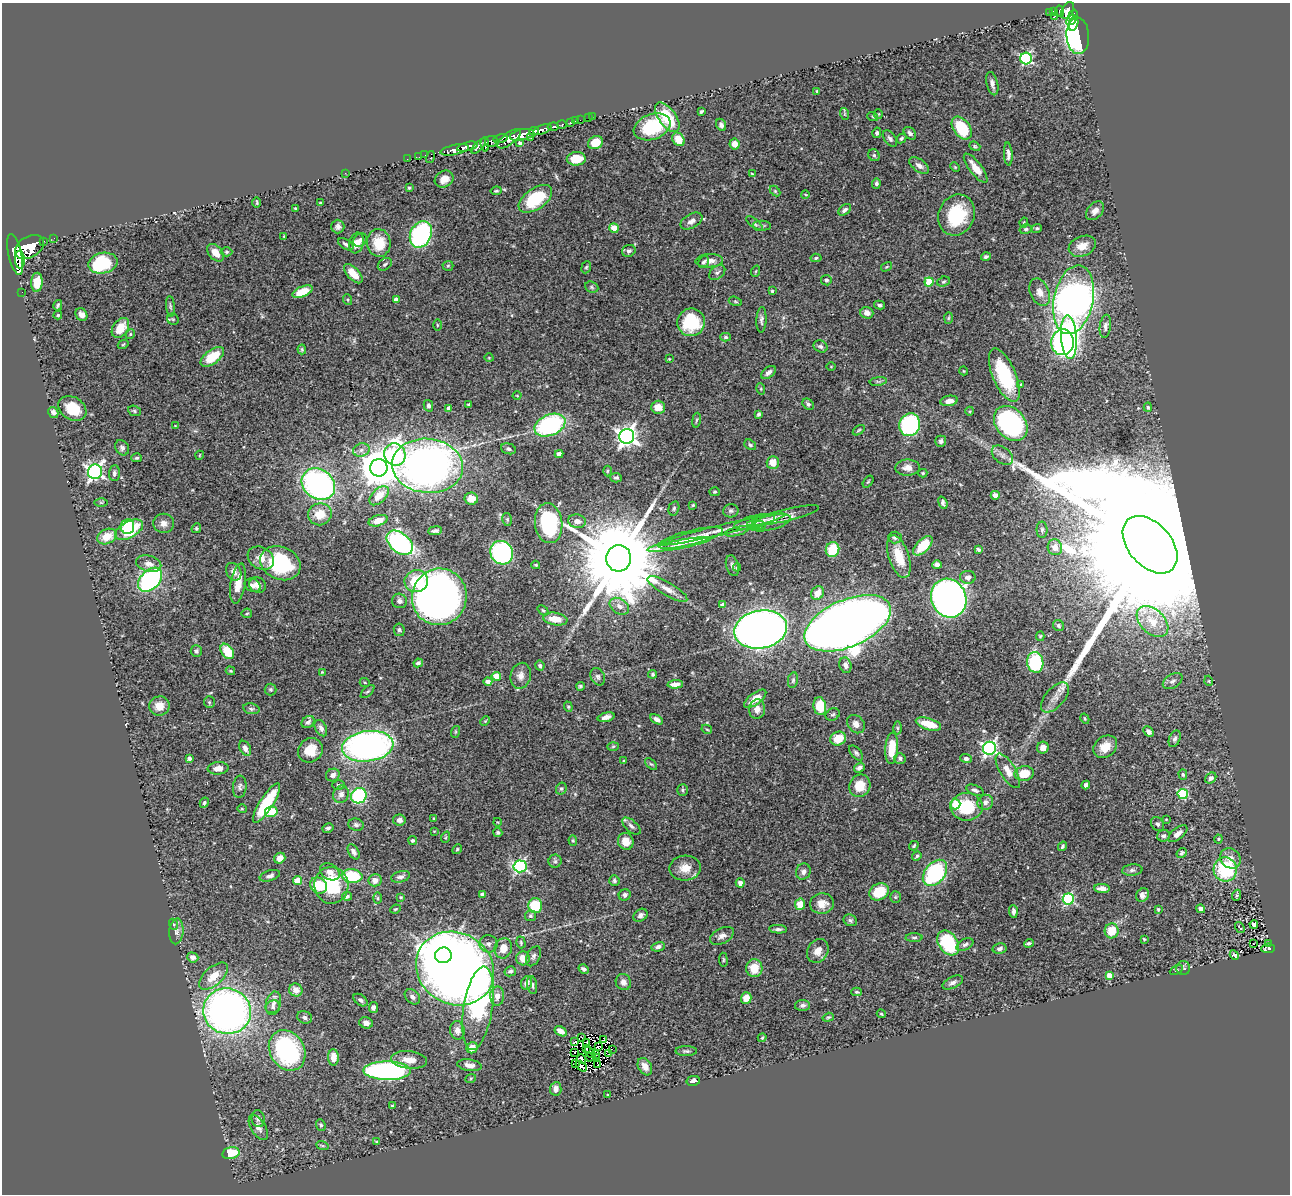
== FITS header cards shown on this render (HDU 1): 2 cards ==
NAXIS1  =                 1288
NAXIS2  =                 1192

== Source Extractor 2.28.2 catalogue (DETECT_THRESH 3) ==
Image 1288 x 1192 px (HDU 1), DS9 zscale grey, 1 PNG px = 1 image px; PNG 1292 x 1196 px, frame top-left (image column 1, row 1192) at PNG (2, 3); each listed source drawn as its Kron ellipse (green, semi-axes under 4 px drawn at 4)
Background 0.653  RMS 0.04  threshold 0.119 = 3 sigma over >= 5 px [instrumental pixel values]
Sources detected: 499; all 499 listed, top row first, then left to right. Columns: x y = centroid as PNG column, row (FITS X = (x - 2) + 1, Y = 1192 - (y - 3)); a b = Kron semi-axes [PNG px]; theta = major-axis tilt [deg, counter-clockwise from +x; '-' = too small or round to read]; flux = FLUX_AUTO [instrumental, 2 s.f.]
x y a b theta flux
1068 10 9 5 61 580
1054 11 4 3 - 120
1060 11 5 3 - 200
1050 12 4 3 - 18
1073 15 5 4 - 300
1054 16 4 2 - 11
1071 20 6 3 52 130
1073 24 7 4 75 220
1078 36 18 11 -86 510
1026 59 6 5 - 350
992 84 12 5 -76 12
817 91 4 3 - 2.6
701 112 4 3 - 4
845 114 6 4 -71 3.1
878 114 5 4 - 3
592 117 2 2 - 5.2
667 117 17 8 -54 110
873 117 5 3 - 2.8
588 118 2 2 - 4.1
580 120 2 2 - 9.8
575 121 2 2 - 9
571 123 3 3 - 72
562 125 5 3 - 240
721 125 6 5 - 9.2
553 127 5 3 - 220
652 127 19 12 20 160
962 128 13 8 -54 120
542 130 10 4 20 1100
534 131 5 3 - 310
877 133 5 4 - 6.6
910 133 7 5 -45 7.3
522 135 12 5 12 2400
531 137 3 2 - 120
500 138 7 3 10 310
890 138 9 5 -54 7.7
901 138 5 4 - 4.5
509 139 14 6 38 1200
678 139 7 5 -54 40
491 141 6 5 - 610
520 143 3 3 - 5.6
595 143 8 6 30 43
485 144 7 3 -85 530
735 144 5 5 - 22
467 146 11 4 15 1400
479 146 9 4 48 540
975 146 6 4 -22 3.5
455 150 15 5 11 1400
1008 154 11 4 -86 11
425 155 2 2 - 12
874 155 6 5 - 5.7
419 157 2 2 - 7.4
430 157 6 3 76 84
407 159 2 2 - 9.7
576 159 9 6 5 48
919 166 11 6 -36 12
955 167 5 3 - 2.4
976 168 17 6 -52 34
345 173 2 2 - 61
752 174 4 3 - 2.2
444 179 10 8 30 22
876 183 5 4 - 5.3
409 188 3 3 - 3.6
496 191 5 3 - 3.6
775 191 6 4 -45 3
805 194 4 3 - 2.1
535 199 19 10 35 130
257 202 5 2 - 2.7
321 203 3 2 - 2.5
295 208 3 2 - 2
845 210 7 5 40 8.3
1095 211 11 7 47 16
956 215 21 18 68 150
691 221 12 7 29 13
1024 222 5 3 - 2.4
755 224 10 4 -41 5.8
762 226 9 5 -4 5.6
338 227 7 6 - 9.5
614 228 5 4 - 61
1037 228 5 4 - 5.2
1026 229 6 5 - 5.5
421 234 14 10 63 350
284 236 3 2 - 1.9
54 238 2 2 - 4.5
360 240 7 6 - 12
43 241 3 2 - 62
357 243 10 7 79 21
379 243 14 12 -82 66
346 244 8 5 -32 7.7
1082 246 14 10 21 32
29 247 16 10 32 3600
629 251 7 6 - 7.5
227 252 6 4 0 3.6
215 253 10 6 -48 26
15 254 21 6 -77 4100
986 257 5 4 - 5.6
816 258 5 4 - 4.4
20 260 9 5 -88 1100
709 261 14 6 3 17
704 262 6 5 - 5
103 263 15 10 12 140
385 264 8 5 37 5.5
448 266 5 5 - 3.3
586 267 6 4 66 3.8
886 267 6 3 32 2.9
756 271 6 3 70 2.6
717 273 9 6 38 9.3
353 274 12 6 -48 36
826 280 5 5 - 5.9
37 282 9 5 87 38
929 282 4 4 - 110
943 282 6 5 - 4.1
592 287 7 5 -24 4.6
772 291 3 3 - 3.1
22 292 2 2 - 3.7
302 292 10 5 23 54
1040 292 14 9 -67 24
348 300 5 3 - 3
396 300 4 4 - 16
1074 300 35 19 78 1700
735 301 6 4 -19 4.1
58 305 5 2 - 3.9
880 305 5 3 - 5.6
170 306 10 4 -85 6
867 313 6 5 - 15
58 315 4 3 - 3.2
81 315 7 5 -54 12
948 318 6 4 88 3.4
173 319 6 5 - 3.9
761 320 13 5 87 8.8
691 322 14 14 - 110
437 325 5 3 - 2.6
1105 326 11 5 82 9.9
120 328 11 7 55 50
130 334 5 4 - 4
726 337 5 4 - 4.3
1069 337 22 8 -86 870
1062 342 13 11 85 970
123 344 5 4 - 3
820 346 7 6 - 8.2
302 349 5 4 - 3.6
212 357 13 7 36 68
489 358 4 3 - 2
669 359 2 2 - 1.9
831 367 4 3 - 1.7
964 371 4 3 - 1.9
769 372 8 5 40 10
1004 375 28 11 -67 170
878 381 8 4 8 4.9
1021 385 3 3 - 2.9
761 389 6 3 -72 2.9
517 396 4 3 - 1.9
949 401 9 5 9 19
468 404 3 3 - 2.4
808 404 6 5 - 6.3
428 406 6 4 -76 7.4
658 407 7 6 - 29
1148 407 4 4 - 3.4
72 408 15 11 -32 74
449 408 4 4 - 26
134 411 6 5 - 4.1
970 411 4 3 - 2.4
53 412 6 4 -57 9.1
758 414 4 3 - 5.7
696 420 7 3 81 3.9
1011 423 19 14 -49 450
550 425 16 10 23 380
910 425 11 10 - 290
175 426 3 3 - 1.9
859 430 7 3 36 3.2
627 436 7 7 - 1500
941 441 5 5 - 7.5
750 445 6 4 -37 5
122 448 8 6 -59 8.1
508 449 8 5 -18 7.8
361 450 8 6 17 11
395 454 11 10 - 190
559 454 4 4 - 20
200 455 4 3 - 2
1002 455 12 8 -39 14
136 458 5 4 - 4.4
773 462 6 6 - 31
427 466 35 27 -5 1700
379 468 9 8 - 7500
908 468 12 8 2 19
607 471 5 3 - 2.8
95 472 7 7 - 840
114 473 8 5 87 6.9
923 473 4 4 - 3
616 478 6 5 - 6.5
868 482 7 3 54 3.1
318 484 18 14 -36 660
715 492 5 4 - 3.6
995 495 4 4 - 12
379 496 12 7 44 45
471 499 7 6 - 25
101 502 6 4 -1 3.7
943 503 6 3 -68 6.6
693 505 3 3 - 2.5
674 508 7 5 74 4.4
731 511 7 6 - 6.5
320 514 12 11 - 48
783 516 37 6 13 33
507 519 6 5 - 4
378 521 10 5 16 25
577 521 9 6 -11 15
755 522 21 6 14 26
164 523 10 9 - 16
549 523 20 13 -83 240
770 523 21 7 14 29
759 525 6 3 8 3.3
127 526 7 6 - 81
196 528 5 4 - 3.7
129 530 15 8 28 150
721 530 66 5 13 59
1042 530 8 5 89 7.1
435 531 7 4 6 6.4
737 531 12 3 15 5.9
107 537 10 7 25 43
895 537 7 6 - 7.7
690 538 33 7 14 45
400 543 15 9 -40 470
679 544 32 4 10 31
1150 545 33 21 -48 330000
923 546 12 6 46 70
1055 547 8 7 - 24
833 550 7 6 - 85
978 550 4 3 - 5.4
502 553 12 11 - 520
899 556 22 10 -71 62
261 558 14 10 -31 28
619 558 13 12 - 61000
280 563 21 16 -24 250
149 564 13 8 -13 21
536 565 4 3 - 3.4
937 565 5 4 - 11
732 566 11 6 -73 10
737 567 4 3 - 3.6
234 572 9 7 -58 13
968 577 8 6 0 12
150 580 14 9 45 420
416 581 12 11 - 77
238 583 20 7 80 40
253 585 8 6 -26 11
258 585 8 7 - 16
667 589 23 6 -30 25
818 593 7 6 - 30
439 597 28 27 - 2000
949 598 20 17 -65 1800
399 601 7 7 - 11
722 605 4 4 - 13
619 606 10 7 -32 16
543 610 6 4 -40 3.8
247 613 5 4 - 3.3
555 619 12 6 -9 41
1153 621 18 12 -44 66
848 623 46 23 23 5700
1059 626 6 5 - 4.1
761 629 26 19 10 2400
399 630 6 5 - 4.7
1040 636 5 4 - 3.6
196 651 6 5 - 6.2
227 651 8 6 -54 61
1035 662 10 8 -81 220
418 663 5 4 - 7
845 665 8 6 -75 11
540 666 5 4 - 5.5
230 671 5 3 - 3.1
322 672 4 3 - 2.6
653 674 4 4 - 4.2
496 676 4 4 - 60
521 676 13 10 76 19
598 677 9 7 -64 8
793 680 8 5 79 5.2
488 681 4 4 - 17
1173 681 11 7 31 11
1209 681 5 3 - 2.2
365 683 5 3 - 2.3
675 684 7 4 3 13
580 686 4 3 - 4.2
271 689 6 6 - 4.5
367 691 8 4 44 4.1
1055 697 18 9 48 22
755 699 13 6 37 33
209 702 6 5 - 4.4
159 706 10 9 - 32
820 706 9 6 -80 71
568 707 5 4 - 3.3
251 709 8 5 -11 6.4
757 709 9 8 - 19
833 714 7 5 31 5.2
606 717 8 4 15 14
657 719 7 4 -33 12
1085 719 5 3 - 2.8
485 721 5 4 - 2.7
308 722 7 5 39 8.7
856 724 10 8 -50 16
928 724 13 5 -17 58
321 728 9 5 -63 9.6
898 728 6 4 -89 4.4
707 729 5 4 - 3.2
455 732 6 4 71 3
1149 732 6 4 -46 9.7
838 739 8 6 23 52
1175 739 8 5 67 7.5
368 746 26 15 8 1000
613 746 6 4 3 3.1
1105 747 13 10 38 35
245 748 8 5 -61 15
892 748 15 6 86 65
990 748 6 6 - 750
1043 748 6 6 - 19
310 750 13 11 42 43
856 753 9 5 -49 6.5
189 758 4 4 - 6.7
900 758 6 5 - 6.2
966 759 6 4 -18 6.8
623 761 4 3 - 2.3
651 764 7 4 -42 4.5
859 767 6 4 37 9.6
218 768 10 6 5 23
1008 771 19 8 -59 28
1024 773 9 7 10 54
333 775 7 6 - 13
1183 775 5 4 - 4.1
1211 778 6 5 - 8
338 785 6 4 -3 5.2
1086 785 4 4 - 11
860 786 11 10 - 46
240 787 11 7 83 8.1
561 789 6 5 - 5.1
683 790 5 5 - 4.1
975 790 9 5 -22 7.7
341 794 9 7 69 15
1183 794 5 5 - 190
359 796 8 7 - 230
985 802 8 7 - 12
204 803 5 4 - 4.8
266 803 23 6 58 130
955 804 5 5 - 56
967 807 16 14 -1 110
242 809 5 3 - 2.2
271 812 6 5 - 68
434 818 3 2 - 2.4
1166 819 4 3 - 1.9
399 820 6 5 - 10
497 822 4 3 - 1.9
1157 824 7 6 - 6.7
356 825 7 6 - 7
631 826 11 5 -42 9.1
328 828 6 4 29 7.3
434 831 4 4 - 2.4
498 832 4 4 - 4.8
1178 834 11 5 40 14
1163 836 6 5 - 7.5
446 837 6 3 71 2.6
1218 839 4 4 - 2.8
412 840 4 4 - 4.8
573 840 5 4 - 3.7
626 841 8 7 - 24
914 846 5 3 - 3.3
1062 846 5 3 - 4.4
457 849 5 4 - 3.3
354 852 8 5 -61 10
1182 853 5 4 - 4.5
917 856 5 4 - 4.3
280 858 6 5 - 24
1230 858 11 9 -39 24
555 861 6 6 - 6.3
520 866 6 6 - 390
685 868 15 12 3 36
1225 869 12 11 - 160
1132 870 10 5 5 7.6
330 872 10 7 -31 15
803 872 8 7 - 11
935 873 15 10 50 260
270 876 10 5 17 9.7
352 876 10 6 -6 150
401 877 10 5 14 9.3
375 880 6 6 - 16
614 880 5 5 - 5
297 881 4 4 - 73
740 883 4 4 - 9.6
318 885 9 7 -37 50
331 885 18 17 - 150
1102 888 8 4 -3 13
879 892 10 8 30 82
482 894 4 3 - 8
625 895 6 5 - 9.4
1142 895 7 6 - 9.9
1237 895 5 4 - 3.4
347 896 5 4 - 7.7
401 897 4 3 - 2.7
895 897 6 5 - 3.9
378 898 6 4 -90 3
1068 899 5 5 - 290
800 904 6 5 - 38
822 904 12 10 5 26
535 906 7 7 - 85
395 909 5 3 - 3
1158 909 3 3 - 2.9
1201 909 4 4 - 10
1013 911 6 4 -86 8.5
640 915 7 6 - 8.7
530 916 5 5 - 4.9
850 920 7 5 -26 5.7
173 924 5 3 - 3.4
1254 924 4 3 - 5.3
1240 927 6 3 -56 35
778 929 9 4 -3 6.9
176 931 13 7 85 14
1112 931 7 7 - 50
722 936 13 7 27 14
914 938 8 4 0 5.5
1144 939 3 3 - 2.6
521 942 6 4 -72 3.8
948 943 13 9 -58 190
1029 943 5 3 - 5
1269 943 3 2 - 4.3
488 944 9 8 - 12
1253 944 3 2 - 2.9
965 945 9 5 27 8.3
658 947 7 4 14 7.8
503 948 10 8 73 31
1268 948 7 4 7 61
1000 949 7 5 13 7.2
818 951 12 10 56 28
443 955 8 7 - 6900
1234 955 5 3 - 3.7
533 956 10 6 63 9.3
193 957 6 5 - 8.9
523 958 7 7 - 30
723 960 7 3 -83 3
455 968 40 35 -31 3700
754 968 9 8 - 50
1183 968 7 7 - 5.3
584 969 5 4 - 7.1
1176 970 7 4 27 3.3
510 971 6 5 - 6.2
214 976 17 9 43 43
1109 976 4 4 - 39
623 982 8 7 - 14
953 982 11 5 24 9.8
527 983 7 5 68 16
532 985 9 5 -81 6.3
296 990 7 6 - 21
857 992 5 3 - 3.9
497 996 9 7 87 18
412 997 9 6 -44 9.8
746 998 6 5 - 34
360 1000 8 5 -38 6.4
273 1003 12 7 77 15
802 1005 7 5 1 8.6
273 1007 7 6 - 7.2
373 1007 5 4 - 8.9
478 1008 42 14 81 540
227 1011 24 23 - 1400
881 1014 4 3 - 3
305 1017 7 6 - 9.2
828 1017 6 4 19 3.4
366 1023 7 5 -16 14
457 1030 9 7 -79 15
561 1031 6 4 -31 17
581 1037 4 3 - 3.9
762 1038 4 3 - 3
604 1040 3 2 - 3
575 1042 4 2 - 5.8
586 1043 3 2 - 4.6
598 1047 3 2 - 3.4
472 1048 6 5 - 25
586 1049 4 3 - 4.7
612 1049 2 2 - 2
287 1050 21 17 -59 360
686 1051 11 5 0 6.3
575 1052 2 2 - 2.4
590 1053 6 2 -49 1.2
608 1054 3 2 - 0.46
596 1055 3 2 - 3.8
333 1057 8 5 -86 29
590 1057 4 2 - 1.4
597 1058 3 2 - 3.8
582 1059 5 3 - 6.7
409 1060 18 8 -6 34
576 1064 3 2 - 4.4
469 1065 12 5 -8 16
598 1065 3 2 - 4.4
581 1066 6 2 -38 0.19
645 1067 9 6 -61 18
387 1071 24 9 0 660
471 1078 5 3 - 2.4
693 1081 7 5 12 11
556 1089 7 5 83 15
608 1094 3 2 - 1.9
392 1106 3 3 - 2.4
258 1119 8 6 -81 8.6
321 1125 6 4 -70 4.1
258 1128 14 7 -57 15
377 1142 4 4 - 3.3
322 1145 6 4 -19 3.4
231 1153 9 5 13 89